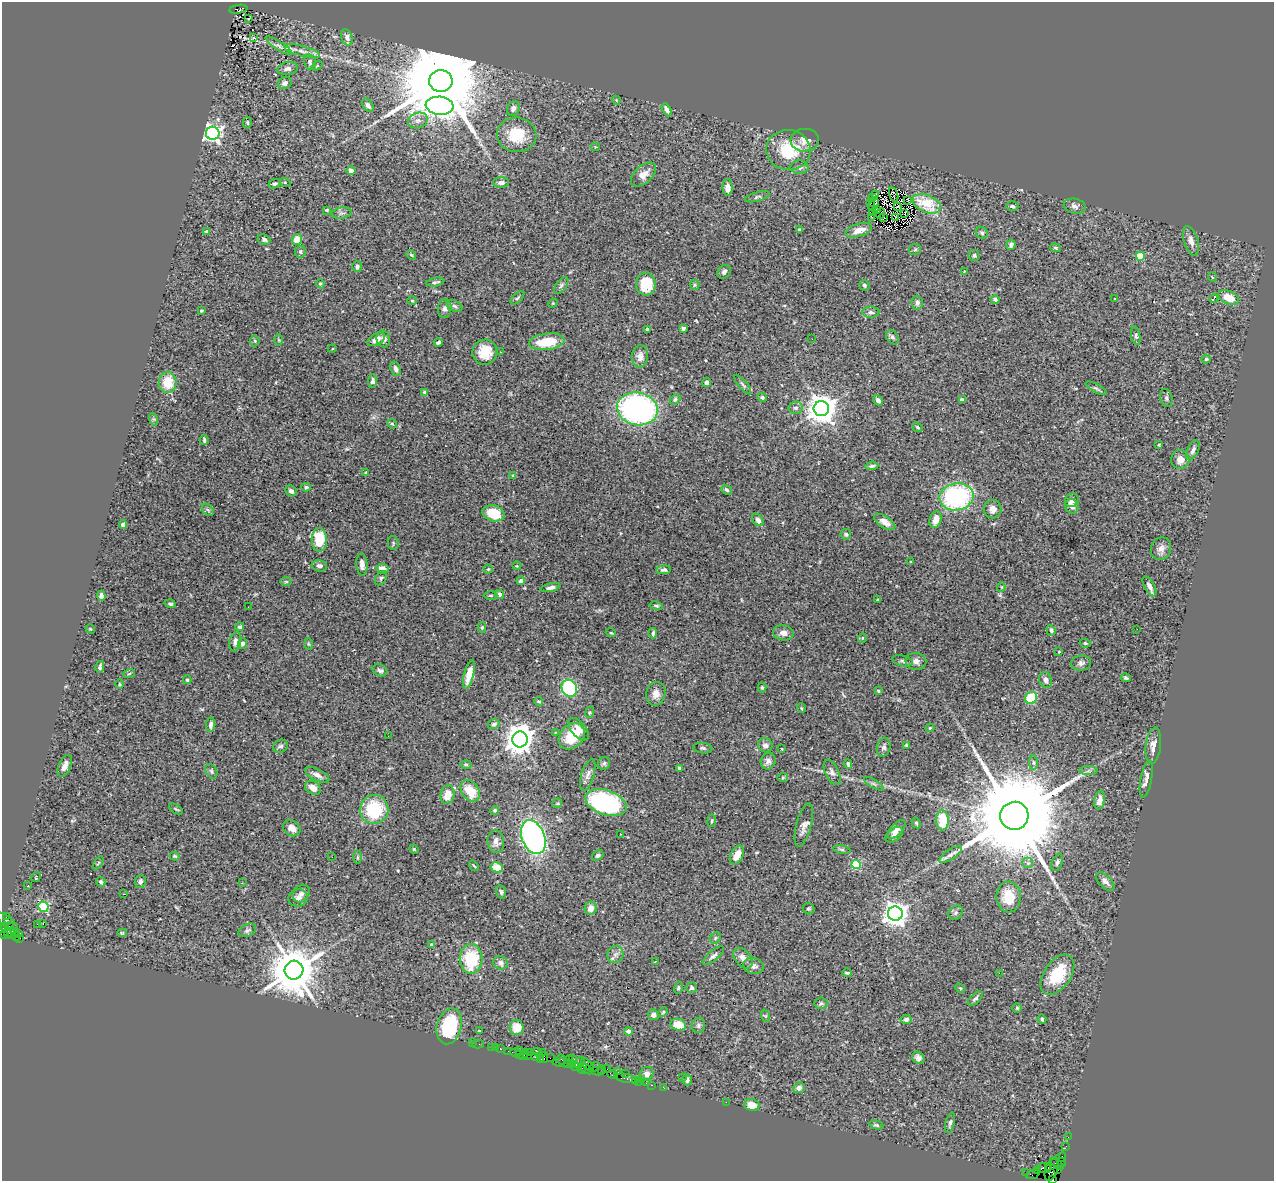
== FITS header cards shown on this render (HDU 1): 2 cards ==
NAXIS1  =                 1272
NAXIS2  =                 1179

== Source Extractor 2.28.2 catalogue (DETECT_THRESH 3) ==
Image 1272 x 1179 px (HDU 1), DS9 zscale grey, 1 PNG px = 1 image px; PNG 1276 x 1183 px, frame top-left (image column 1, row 1179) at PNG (2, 2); each listed source drawn as its Kron ellipse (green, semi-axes under 4 px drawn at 4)
Background 1.42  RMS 0.066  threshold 0.199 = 3 sigma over >= 5 px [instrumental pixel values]
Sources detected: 387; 2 with non-positive FLUX_AUTO (blend fragments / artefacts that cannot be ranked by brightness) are neither listed nor drawn; the other 385 listed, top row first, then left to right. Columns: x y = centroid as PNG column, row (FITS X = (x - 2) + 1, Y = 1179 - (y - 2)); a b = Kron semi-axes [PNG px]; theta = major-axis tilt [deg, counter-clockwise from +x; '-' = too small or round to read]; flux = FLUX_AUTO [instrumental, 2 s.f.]
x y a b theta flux
238 9 9 4 9 400
249 19 3 2 - 6.7
347 37 8 5 -71 15
253 38 4 3 - 51
279 46 15 4 -33 17
302 51 18 5 -15 28
310 62 8 5 -78 10
317 66 6 3 38 3.9
288 69 10 6 9 21
441 81 12 11 - 110000
285 83 7 6 - 15
616 100 4 3 - 3.7
368 105 7 5 -55 12
440 106 14 9 -5 2200
513 108 8 6 62 21
667 110 7 4 -61 14
418 120 10 7 19 22
247 123 6 4 -89 6.4
213 133 7 6 - 1600
517 135 20 17 -7 150
805 140 14 11 5 44
595 147 4 3 - 4.4
788 150 22 20 -9 180
799 167 9 7 0 13
351 170 5 4 - 17
643 174 15 8 43 41
285 182 6 4 -24 7
501 183 8 5 2 17
275 184 6 4 23 9.1
728 187 8 5 -87 29
876 195 3 2 - 1.3
894 195 8 2 -73 5.4
757 197 13 4 15 9.9
873 198 3 2 - 5.7
908 200 3 2 - 6.3
870 203 3 2 - 2.4
927 204 15 8 -23 74
873 205 6 2 49 3.6
897 206 3 2 - 5.5
1012 206 6 5 - 11
1075 206 11 7 -13 16
877 209 4 2 - 3
327 210 3 3 - 5.1
342 213 10 5 8 14
872 213 2 2 - 3.9
881 213 5 2 - 0.55
905 214 2 2 - 3.5
883 217 4 2 - 3
896 217 2 2 - 3.2
872 218 3 2 - 3.2
799 230 3 3 - 5.7
859 230 14 6 17 39
207 231 4 3 - 4.4
982 233 6 5 - 9.3
264 239 7 5 -23 11
297 240 5 5 - 68
1191 241 15 7 -73 31
1011 245 5 4 - 15
1056 248 5 3 - 5.6
915 249 6 5 - 6.9
300 252 6 5 - 9.4
411 255 5 4 - 5.6
974 255 5 5 - 8.2
1140 256 4 4 - 160
357 267 5 5 - 11
724 272 7 6 - 15
964 272 2 2 - 3.5
1212 277 5 3 - 3.5
435 282 9 4 10 11
320 284 5 4 - 5.2
646 284 11 9 87 110
561 285 9 5 53 11
695 285 5 5 - 5.7
864 285 5 5 - 8.7
1228 297 11 6 -22 82
517 298 8 3 45 6.7
1114 298 3 3 - 6.3
1214 298 4 2 - 24
995 300 4 4 - 11
412 301 4 4 - 4.8
553 303 5 4 - 4.5
917 303 7 5 -85 11
454 306 8 5 -27 10
445 308 9 6 82 14
201 311 3 3 - 6
871 312 9 5 -1 13
683 328 4 3 - 9
647 330 3 3 - 28
1136 336 9 4 -79 9
892 337 8 5 -55 14
376 339 9 5 30 38
383 339 8 7 - 19
812 339 3 2 - 6.1
279 340 6 4 -89 4.7
255 341 5 5 - 6.5
438 342 4 3 - 8.2
547 342 18 8 8 120
332 349 4 3 - 3.8
485 352 12 12 - 83
500 352 3 3 - 4.5
640 356 11 8 86 28
1206 359 4 4 - 5.9
396 369 7 5 -71 15
373 381 6 4 85 12
168 382 10 9 - 96
707 383 4 4 - 21
743 385 12 4 -51 9.8
1096 388 11 4 -28 9.1
425 392 4 4 - 9.8
762 397 5 4 - 8.5
1166 398 9 6 -78 11
675 399 6 4 42 8.5
878 400 5 4 - 14
962 400 4 4 - 12
796 408 7 6 - 12
637 409 20 16 -12 1100
821 409 8 7 - 6800
153 419 6 4 -71 6.5
392 424 5 4 - 6
918 427 5 4 - 6
204 440 5 3 - 7.5
1159 445 3 3 - 4.5
1193 450 11 5 65 16
1180 459 9 9 - 30
872 466 6 4 6 9.6
366 473 4 3 - 5.4
513 475 4 3 - 3.5
306 487 5 4 - 6.4
726 490 6 4 -40 7.4
291 491 6 5 - 16
956 497 17 13 10 650
1072 500 7 6 - 23
1072 506 7 6 - 26
992 509 9 9 - 29
208 510 7 5 -45 9.5
494 513 11 8 -14 120
758 520 7 5 -55 23
936 520 8 6 74 39
885 522 12 5 -33 26
123 525 4 4 - 14
846 534 5 5 - 7.6
319 540 12 7 90 150
393 543 7 5 -80 6.9
1161 549 11 10 - 26
911 562 4 2 - 2.8
362 565 11 5 -86 24
319 566 8 6 -10 13
517 566 4 3 - 3.3
382 569 6 5 - 33
488 569 4 4 - 4.8
664 570 7 4 6 10
381 578 8 5 55 9.5
286 581 6 4 -1 5.9
521 581 4 4 - 16
1149 586 11 5 -62 21
1001 587 4 3 - 3.2
550 588 10 4 12 14
499 594 4 4 - 23
491 595 7 3 0 5.9
101 596 5 4 - 10
878 600 3 3 - 6.5
170 604 5 4 - 8.3
656 606 7 3 -10 6.8
248 607 3 2 - 4
240 627 4 4 - 9.7
482 627 5 4 - 6
90 629 5 3 - 3.8
1137 629 3 2 - 4.6
1051 630 5 4 - 10
611 633 5 3 - 4.4
653 633 5 3 - 9.5
783 633 10 7 -5 26
862 638 5 3 - 3.2
235 642 10 6 80 17
243 643 5 4 - 13
1085 643 6 4 -11 6.5
308 644 6 4 -88 5.3
1059 652 4 2 - 2.8
903 661 10 5 -15 12
916 661 10 8 -11 21
1081 663 10 7 6 16
100 667 6 3 78 9.4
380 670 7 5 -26 11
129 674 6 3 20 5.7
469 674 15 5 76 53
1126 678 5 4 - 8
187 680 4 3 - 8.4
1046 680 8 6 -75 23
119 684 5 3 - 3.9
569 688 9 7 -62 460
762 688 5 4 - 5.6
878 691 3 3 - 5.3
656 694 12 9 78 34
1031 698 6 6 - 170
539 701 4 3 - 5.2
801 708 5 3 - 4
590 712 5 4 - 5.4
494 724 6 5 - 10
211 725 7 4 82 15
930 728 4 3 - 4.1
578 729 13 7 -51 28
555 732 3 2 - 4.8
388 736 2 2 - 3
572 736 15 11 46 130
520 739 8 7 - 6400
765 745 7 7 - 16
906 745 4 4 - 5.6
280 746 7 6 - 12
1153 746 18 7 83 33
884 747 9 7 75 13
703 748 10 5 -6 9.3
782 749 3 2 - 3.3
768 761 8 7 - 19
1033 762 7 4 -89 7.7
604 763 6 6 - 9.1
466 764 6 4 -1 5.7
848 764 5 3 - 8.1
65 766 11 6 67 28
680 768 4 3 - 11
211 771 8 5 -60 9.6
1088 771 9 4 0 12
832 772 14 6 -65 20
317 775 13 5 -27 22
588 775 16 6 73 22
783 777 5 5 - 5.6
1146 779 18 5 79 32
874 784 11 3 -30 9.9
313 788 8 6 -33 34
470 791 12 8 -54 86
447 794 9 7 76 60
1099 800 9 5 79 34
557 803 5 4 - 6
606 803 21 12 -18 680
176 809 8 3 -32 5.8
374 810 14 14 - 260
495 810 4 4 - 7.3
1014 816 14 14 - 120000
942 820 10 6 -88 150
712 821 6 3 82 5.4
916 823 5 3 - 5.5
804 825 22 7 75 29
292 828 9 7 -39 31
897 829 11 6 47 25
621 834 3 2 - 7.5
894 835 10 6 36 15
533 837 18 11 -69 1200
496 842 11 8 -84 23
414 849 5 4 - 5
842 849 8 4 -9 8.2
598 855 6 4 33 8.7
737 855 10 6 64 47
950 855 13 5 34 21
175 856 5 3 - 4.9
332 857 3 2 - 6.9
357 857 6 4 89 6.5
1057 862 9 5 70 9.9
98 863 7 3 53 5.4
1028 863 5 5 - 8.8
856 865 5 4 - 290
474 866 5 3 - 4.6
496 867 6 5 - 97
36 877 5 2 - 3.2
1105 881 11 6 -45 22
101 882 5 4 - 9.1
140 882 6 5 - 14
242 883 3 3 - 5.3
28 886 3 3 - 4.6
501 892 7 5 -72 8.7
301 893 9 7 51 19
124 894 2 2 - 4
1009 897 15 12 -89 99
298 898 10 8 18 18
43 907 5 5 - 370
591 908 6 6 - 31
809 909 6 5 - 8.1
956 913 8 6 47 11
895 914 7 7 - 4200
6 916 3 2 - 52
7 922 13 5 -40 330
43 923 3 2 - 4.4
37 924 2 2 - 400
5 926 4 3 - 210
9 927 5 3 - 230
247 930 9 6 25 12
7 931 8 3 -62 270
11 932 5 4 - 580
18 933 2 2 - 24
122 933 5 4 - 5.7
4 935 4 3 - 62
16 936 4 3 - 35
20 938 3 2 - 380
715 938 6 5 - 7.6
431 944 4 3 - 3.9
615 954 9 8 - 19
713 956 13 5 39 15
743 958 12 7 -49 29
471 959 15 11 -90 220
655 962 3 3 - 13
501 963 7 6 - 24
753 966 10 8 -14 21
294 970 9 9 - 24000
847 973 5 3 - 6.6
999 973 2 2 - 46
1057 975 22 13 55 160
678 988 6 4 73 6.1
692 988 5 5 - 9.7
960 988 5 4 - 5.3
975 999 9 4 43 10
821 1003 6 5 - 9
1017 1008 5 5 - 6
663 1012 5 3 - 4.9
653 1015 5 5 - 19
766 1016 6 4 -71 6.2
906 1019 5 4 - 12
1042 1019 5 3 - 8.9
678 1025 8 5 -16 71
698 1025 8 6 76 12
449 1026 18 12 75 250
517 1027 7 7 - 76
479 1031 3 2 - 6.4
629 1031 4 4 - 24
472 1043 2 2 - 9.7
478 1044 6 2 0 26
491 1047 2 2 - 38
496 1048 2 2 - 17
500 1049 3 3 - 87
519 1050 2 2 - 30
508 1051 2 2 - 14
537 1051 3 2 - 190
543 1052 4 2 - 120
516 1053 5 3 - 170
530 1053 3 2 - 77
520 1054 3 2 - 110
524 1055 5 3 - 200
527 1055 3 2 - 100
536 1057 3 3 - 78
544 1057 5 2 - 100
550 1058 2 2 - 70
918 1058 6 5 - 17
541 1059 3 3 - 64
562 1060 5 3 - 230
573 1060 4 3 - 400
568 1062 6 3 78 160
579 1062 7 2 34 170
562 1063 9 3 -3 240
572 1063 3 3 - 250
588 1065 8 4 -50 300
576 1067 6 3 -10 650
594 1067 6 4 44 510
582 1068 5 2 - 69
585 1068 8 4 -32 280
602 1069 4 3 - 65
607 1069 4 2 - 150
598 1071 7 3 2 100
617 1072 3 2 - 130
625 1073 3 2 - 88
612 1074 5 4 - 180
646 1074 7 6 - 26
683 1077 2 2 - 2.9
625 1078 11 3 -11 260
641 1079 2 2 - 120
687 1080 5 5 - 11
635 1081 3 3 - 82
638 1082 3 2 - 110
646 1083 2 2 - 32
651 1085 3 2 - 83
663 1087 2 2 - 26
799 1088 6 5 - 14
726 1102 2 2 - 17
752 1105 8 6 -15 45
950 1123 10 4 76 12
876 1125 7 4 -14 6.9
1068 1137 2 2 - 17
1066 1146 4 2 - 22
1061 1157 6 2 41 190
1062 1163 5 3 - 150
1057 1164 7 3 -42 240
1048 1167 3 2 - 160
1044 1168 7 5 -8 510
1057 1169 3 3 - 59
1052 1170 11 6 70 610
1038 1171 3 2 - 28
1026 1173 2 2 - 19
1033 1174 7 3 22 94
1052 1179 3 2 - 83
At the frame edge (FLAGS 8, measured only in part): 1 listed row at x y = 1052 1179
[2 non-positive-flux detections neither listed nor drawn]